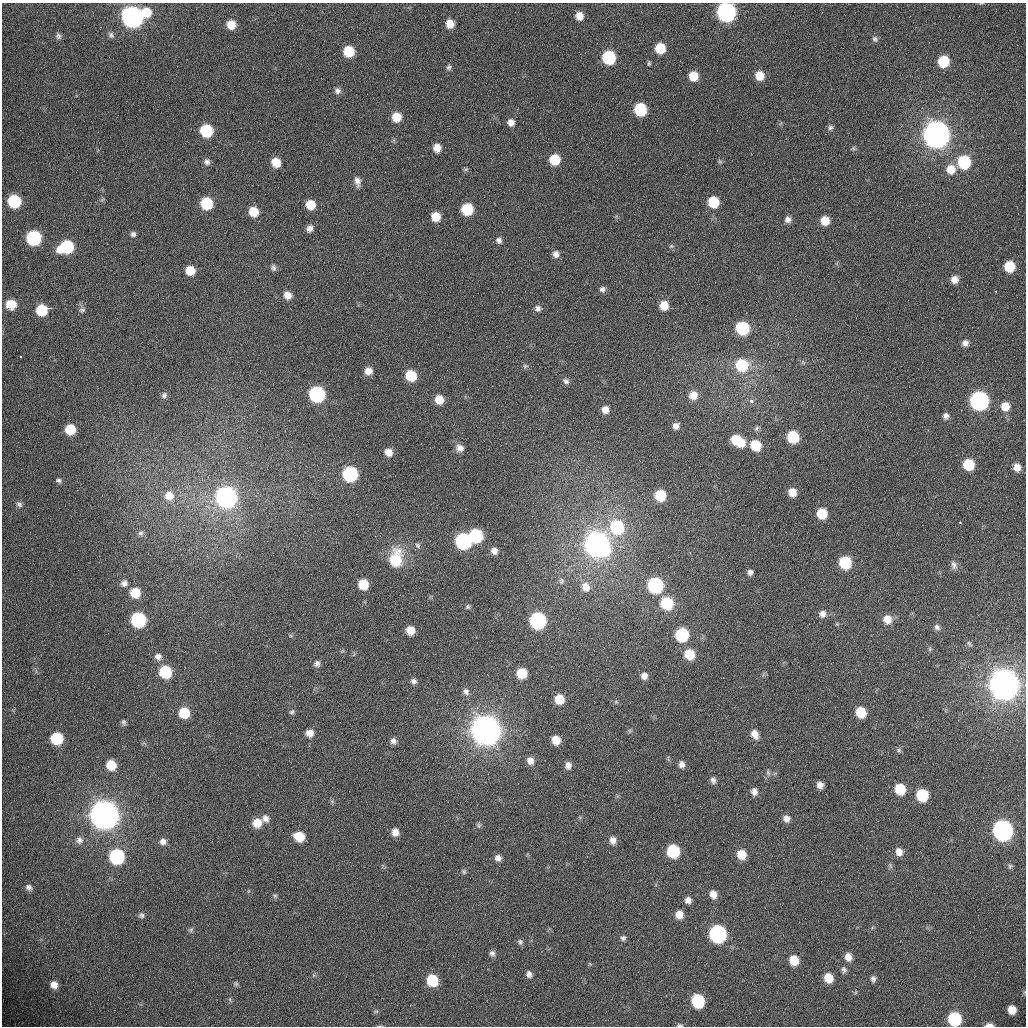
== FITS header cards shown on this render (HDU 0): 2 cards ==
NAXIS1  =                 1024 /fastest changing axis
NAXIS2  =                 1024 /next to fastest changing axis

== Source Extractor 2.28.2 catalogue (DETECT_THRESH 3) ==
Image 1024 x 1024 px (HDU 0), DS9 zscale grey, 1 PNG px = 1 image px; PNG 1028 x 1028 px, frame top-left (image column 1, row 1024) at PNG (2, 3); no overlay
Background 365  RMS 13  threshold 38.2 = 3 sigma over >= 5 px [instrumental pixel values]
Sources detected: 206; all 206 listed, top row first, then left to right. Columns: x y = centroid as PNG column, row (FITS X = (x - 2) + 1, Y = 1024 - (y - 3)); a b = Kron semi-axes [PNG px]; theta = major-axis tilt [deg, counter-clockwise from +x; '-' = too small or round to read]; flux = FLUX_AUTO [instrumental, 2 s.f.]
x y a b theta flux
981 3 5 3 - 7.2e+02
147 12 9 9 - 1.7e+04
726 12 9 9 - 3.7e+05
579 16 7 7 - 8.4e+03
132 17 10 9 - 5.6e+05
450 24 8 7 - 1.1e+04
231 25 8 8 - 1.2e+04
111 35 8 6 -73 2.2e+03
58 36 8 7 - 2.4e+03
875 39 8 7 - 2.4e+03
660 48 8 8 - 2.5e+04
349 51 8 8 - 2.8e+04
609 57 9 8 - 7.7e+04
943 61 9 8 - 3.1e+04
649 63 7 5 80 1.3e+03
449 67 7 6 - 2.1e+03
693 76 8 8 - 1.6e+04
760 76 9 8 - 1.4e+04
337 91 8 7 - 3.4e+03
640 110 8 8 - 5.4e+04
396 117 8 8 - 1.6e+04
511 122 8 7 - 5.7e+03
830 127 7 6 - 2.3e+03
206 131 8 8 - 5.3e+04
936 135 10 10 - 1.7e+06
437 148 8 7 - 8.1e+03
853 148 7 5 -36 1.6e+03
554 159 8 8 - 2.8e+04
207 162 9 8 - 3.5e+03
276 162 8 7 - 1.5e+04
720 162 7 5 -53 1.4e+03
964 162 9 9 - 6.2e+04
466 169 6 5 - 1.4e+03
951 169 10 10 - 1.3e+04
357 181 12 7 -79 5.0e+03
14 201 9 8 - 5.7e+04
713 202 8 8 - 3.2e+04
207 203 8 8 - 4.6e+04
310 205 8 7 - 1.7e+04
467 209 8 8 - 4.1e+04
254 212 8 8 - 1.7e+04
436 217 8 7 - 1.4e+04
788 219 7 7 - 3.8e+03
825 221 7 7 - 1.3e+04
310 228 8 7 - 4.6e+03
133 234 7 6 - 2.5e+03
34 238 9 9 - 1.1e+05
499 240 8 7 - 3.2e+03
671 246 7 5 20 1.5e+03
66 247 11 8 20 6.7e+04
556 254 8 7 - 4.6e+03
1009 266 8 8 - 2.8e+04
273 268 8 6 -83 2.4e+03
190 271 8 8 - 1.6e+04
954 279 8 8 - 6.9e+03
602 289 7 7 - 3.0e+03
996 291 3 2 - 1.2e+03
287 295 8 8 - 7.6e+03
11 304 8 7 - 2.0e+04
664 305 8 8 - 1.3e+04
538 308 8 8 - 3.4e+03
42 310 8 8 - 3.3e+04
82 310 9 7 7 2.4e+03
742 328 9 8 - 7.3e+04
965 343 7 7 - 3.9e+03
21 357 3 2 - 1.7e+03
803 362 7 4 -19 1.3e+03
741 365 11 10 - 4.2e+04
525 366 7 5 13 1.7e+03
368 371 8 8 - 7.6e+03
411 376 8 8 - 3.0e+04
566 381 8 7 - 2.8e+03
317 394 9 9 - 1.5e+05
164 395 8 7 - 2.5e+03
693 395 9 9 - 1.0e+04
439 400 8 7 - 1.4e+04
751 401 4 3 - 2.0e+04
979 401 9 9 - 3.3e+05
1005 406 9 8 - 1.1e+04
605 410 8 7 - 6.9e+03
946 416 8 7 - 3.5e+03
676 426 8 7 - 4.5e+03
756 428 7 6 - 2.0e+03
70 429 8 8 - 2.5e+04
793 437 8 8 - 4.3e+04
738 441 13 8 -33 3.1e+04
756 445 9 8 - 2.7e+04
460 448 10 8 -23 5.3e+03
388 452 8 7 - 7.6e+03
969 465 8 8 - 3.4e+04
1017 467 7 7 - 7.5e+03
350 474 9 9 - 1.2e+05
59 480 8 5 -8 2.1e+03
792 492 8 7 - 1.0e+04
660 495 8 8 - 3.3e+04
169 496 12 11 - 1.1e+04
226 497 10 9 - 5.0e+05
19 504 9 7 -29 3.0e+03
822 514 8 7 - 2.6e+04
960 522 3 2 - 3.4e+03
617 527 11 10 - 7.0e+04
140 533 8 6 4 2.6e+03
476 536 9 8 - 7.4e+04
463 541 9 9 - 1.6e+05
597 544 11 10 - 1.1e+06
418 545 8 7 - 2.3e+03
494 551 8 7 - 5.0e+03
395 559 19 13 81 3.5e+04
845 562 8 8 - 5.2e+04
954 565 12 7 -69 3.7e+03
750 572 7 6 - 3.1e+03
561 581 9 7 -86 2.4e+03
124 583 8 8 - 3.8e+03
363 584 8 7 - 2.2e+04
655 585 9 9 - 1.4e+05
586 587 12 10 -65 8.6e+03
135 593 9 8 - 2.0e+04
667 603 9 9 - 5.6e+04
468 607 5 5 - 1.4e+03
822 614 8 8 - 4.9e+03
887 619 9 9 - 1.0e+04
138 620 9 9 - 1.2e+05
538 621 9 9 - 1.9e+05
837 624 4 4 - 9.5e+02
937 627 8 6 -45 2.7e+03
410 630 7 7 - 1.1e+04
682 635 9 8 - 7.2e+04
969 644 9 5 -52 1.8e+03
930 649 6 5 - 1.3e+03
689 654 9 8 - 2.5e+04
158 657 9 8 - 4.4e+03
317 664 8 7 - 3.1e+03
165 672 9 8 - 5.1e+04
522 673 8 7 - 2.5e+04
644 676 8 7 - 5.2e+03
413 681 8 6 -19 2.8e+03
1004 684 11 10 - 2.7e+06
466 691 9 7 -56 3.3e+03
559 699 7 7 - 1.7e+04
616 702 6 4 -18 1.3e+03
292 712 7 6 - 1.8e+03
861 712 8 8 - 2.3e+04
184 713 8 8 - 2.7e+04
124 722 8 6 -78 2.1e+03
486 730 11 10 - 2.6e+06
629 731 7 4 -89 1.3e+03
310 733 8 8 - 6.8e+03
755 734 11 8 -65 7.7e+03
57 738 8 8 - 4.3e+04
556 740 7 6 - 1.3e+04
393 741 7 6 - 3.7e+03
899 750 7 6 - 1.9e+03
530 761 8 7 - 6.0e+03
681 764 8 7 - 4.2e+03
111 765 8 8 - 2.0e+04
568 765 8 7 - 4.8e+03
768 773 8 5 -63 2.1e+03
713 780 8 6 -72 3.3e+03
820 785 6 6 - 5.1e+03
900 789 9 8 - 2.7e+04
754 792 9 7 -71 4.4e+03
922 795 9 8 - 4.4e+04
105 815 10 10 - 2.3e+06
265 818 9 8 - 4.9e+03
786 819 8 7 - 5.3e+03
257 823 9 9 - 1.3e+04
479 825 7 6 - 1.8e+03
1003 830 10 9 - 4.9e+05
395 832 8 7 - 6.7e+03
299 837 9 8 - 1.9e+04
79 840 10 9 - 4.2e+03
613 840 9 7 -84 5.7e+03
163 841 8 7 - 4.1e+03
673 851 9 8 - 6.1e+04
899 852 9 7 -68 6.5e+03
741 854 9 8 - 1.7e+04
117 857 9 9 - 1.2e+05
498 858 8 7 - 4.2e+03
1010 866 7 6 - 1.8e+03
464 871 7 6 - 1.7e+03
29 887 8 6 -39 2.9e+03
713 894 8 7 - 7.5e+03
275 896 6 6 - 1.6e+03
688 900 7 7 - 4.6e+03
141 915 7 7 - 2.2e+03
679 915 8 7 - 9.2e+03
191 930 7 5 48 1.7e+03
718 934 10 9 - 2.3e+05
623 938 6 6 - 2.2e+03
520 942 8 7 - 2.3e+03
492 953 8 7 - 2.8e+03
848 957 8 7 - 6.8e+03
794 960 8 7 - 1.6e+04
844 970 9 6 -87 2.5e+03
529 974 8 7 - 3.6e+03
828 978 9 8 - 1.4e+04
873 979 7 6 - 2.6e+03
432 980 9 8 - 3.7e+04
236 984 7 6 - 1.6e+03
54 985 8 8 - 7.3e+03
698 1001 9 8 - 6.4e+04
1012 1010 7 7 - 1.1e+04
376 1011 6 4 1 1.2e+03
954 1019 9 8 - 7.3e+04
680 1025 8 4 -9 1.4e+03
989 1025 8 4 0 4.8e+03
At the frame edge (FLAGS 8, measured only in part): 5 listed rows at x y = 981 3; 726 12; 954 1019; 680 1025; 989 1025